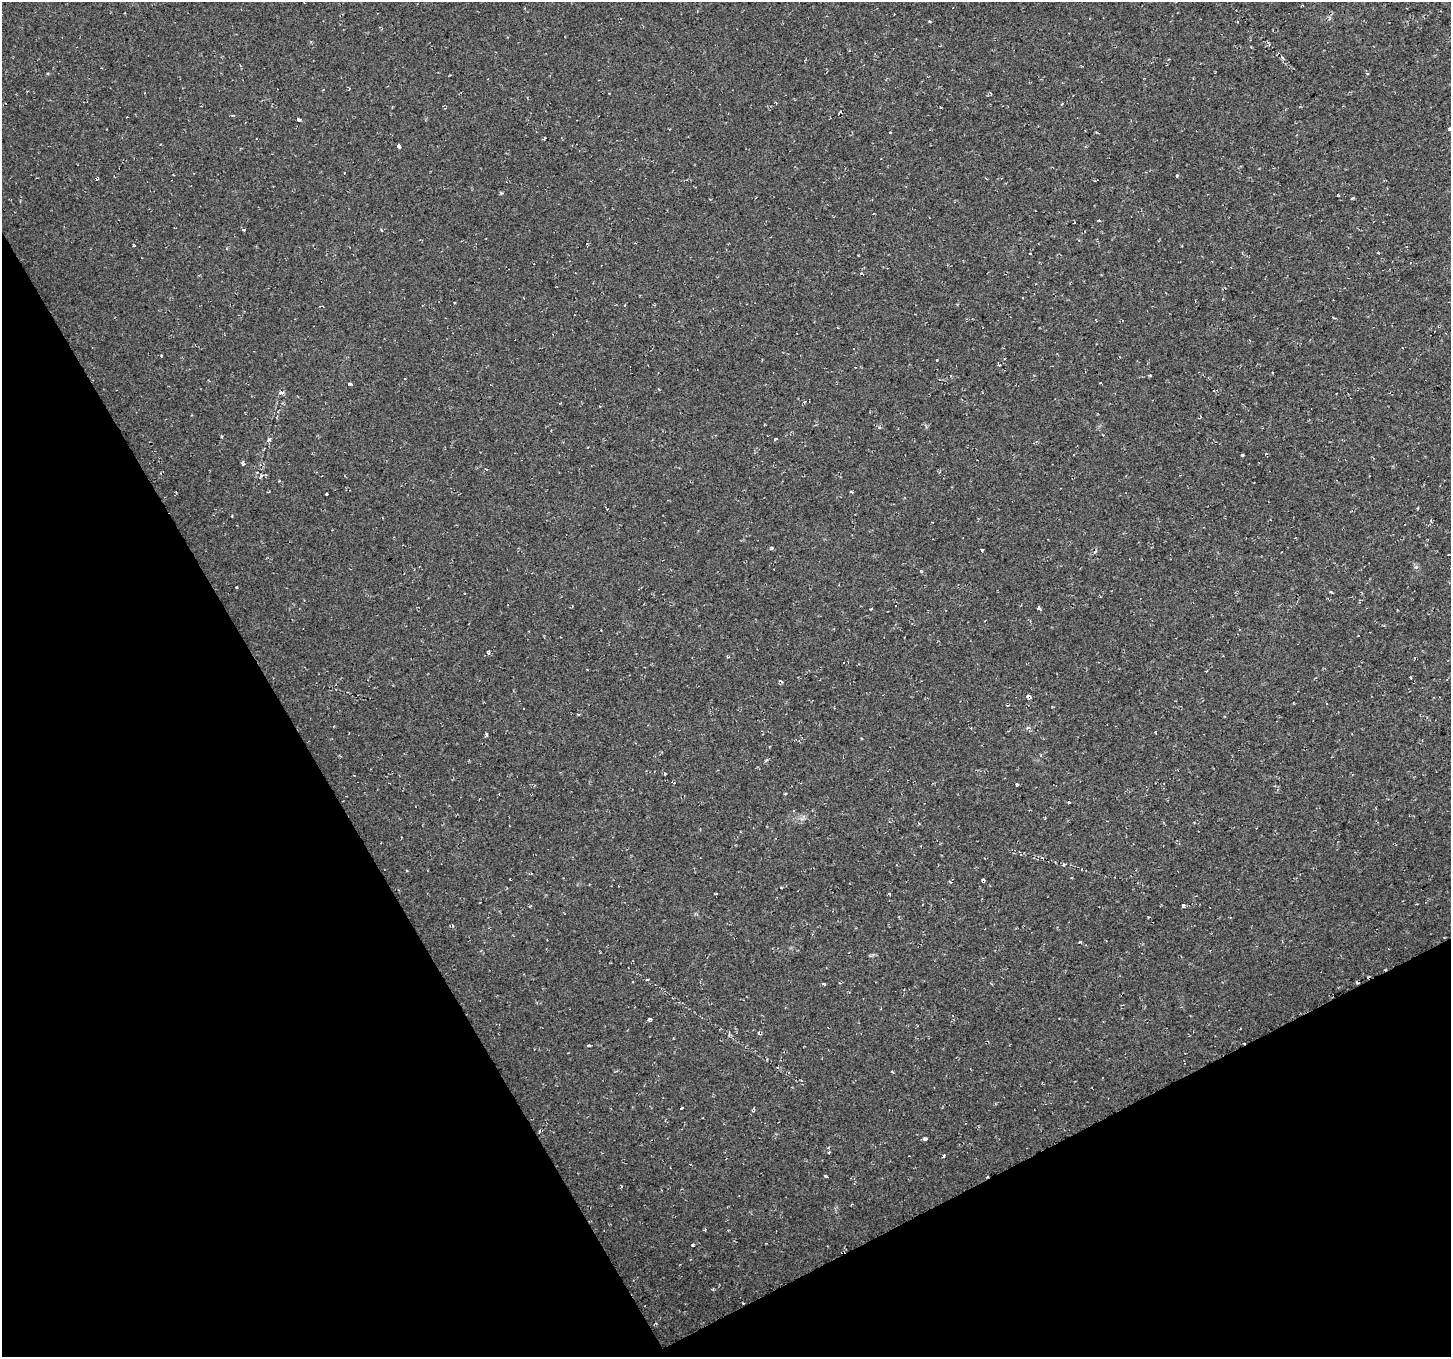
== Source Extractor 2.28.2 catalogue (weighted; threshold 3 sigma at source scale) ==
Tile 14 of 4 x 4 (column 2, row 4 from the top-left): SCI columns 1453-2901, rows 105-1459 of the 5801 x 5689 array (HDU 1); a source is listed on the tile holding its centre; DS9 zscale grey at full resolution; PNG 1453 x 1359 px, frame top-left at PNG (2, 2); no overlay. Shown black and unused: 28% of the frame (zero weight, under 2 of 3 exposures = <1% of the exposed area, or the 3 px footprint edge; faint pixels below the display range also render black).
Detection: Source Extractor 2.28.2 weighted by HDU 2 'WHT'; one run over the whole footprint, this tile lists its part. Background 0.0286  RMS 0.0084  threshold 0.0376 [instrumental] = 3 sigma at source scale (4.5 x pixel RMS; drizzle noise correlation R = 1.50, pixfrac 1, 0.0396/0.0396 arcsec/px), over >= 5 px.
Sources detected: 72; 12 cosmic-ray / hot-pixel residue — not listed; the other 60 listed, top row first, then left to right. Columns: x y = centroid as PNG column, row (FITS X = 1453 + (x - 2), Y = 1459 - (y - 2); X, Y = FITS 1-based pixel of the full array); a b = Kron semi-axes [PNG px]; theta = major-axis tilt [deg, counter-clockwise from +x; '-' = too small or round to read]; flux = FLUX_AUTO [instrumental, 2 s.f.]
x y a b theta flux
929 21 3 3 - 0.82
299 119 4 3 - 4.1
669 129 3 2 - 0.96
1449 129 3 3 - 2.2
890 132 3 3 - 4.3
1096 132 4 3 - 0.88
399 146 4 3 - 8.9
880 159 2 2 - 0.69
1177 176 3 3 - 4.4
97 178 3 3 - 33
501 193 4 4 - 1
1352 198 3 3 - 2.1
1099 220 4 3 - 0.68
244 229 3 3 - 2.1
134 245 3 3 - 2
1378 253 3 2 - 0.7
861 273 5 3 - 0.84
1333 317 3 2 - 0.71
937 360 3 2 - 0.66
999 365 4 3 - 1.8
1101 382 3 2 - 1.4
350 384 4 3 - 3.5
281 393 5 4 - 3.3
222 436 4 3 - 0.89
269 439 5 4 - 1.9
776 439 3 3 - 3.7
1242 455 4 3 - 2.8
327 494 3 3 - 1.4
771 548 4 3 - 1.8
982 551 3 3 - 1.6
921 572 4 3 - 0.9
1331 592 4 3 - 1
572 606 3 2 - 0.91
1039 608 4 3 - 6.3
871 609 3 2 - 0.79
489 652 6 3 -70 1.8
1206 671 3 2 - 0.66
1410 677 4 2 - 0.69
578 714 3 3 - 0.98
1028 727 5 4 - 1.6
486 735 3 3 - 4
1017 785 4 3 - 2.1
1069 802 3 2 - 0.84
1042 858 5 3 - 1
950 882 5 3 - 0.94
1183 906 4 3 - 2.3
1080 942 3 3 - 2.8
647 979 4 3 - 0.75
823 983 5 3 - 0.88
650 1019 3 3 - 5.5
758 1033 4 3 - 1.2
588 1045 3 3 - 2.2
681 1108 3 3 - 5.4
539 1131 5 3 - 0.85
925 1139 4 4 - 1.7
944 1156 4 3 - 1.1
826 1176 4 3 - 4
851 1204 3 2 - 1.3
704 1230 4 3 - 1
693 1245 3 3 - 3.1
Overlapping masked pixels (flux is a lower limit): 1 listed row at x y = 97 178
Isophote crosses this tile's border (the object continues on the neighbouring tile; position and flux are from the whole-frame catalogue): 1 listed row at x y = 1449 129
Unlisted compact peaks at least as high as the median listed source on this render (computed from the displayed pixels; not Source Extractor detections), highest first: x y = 243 464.